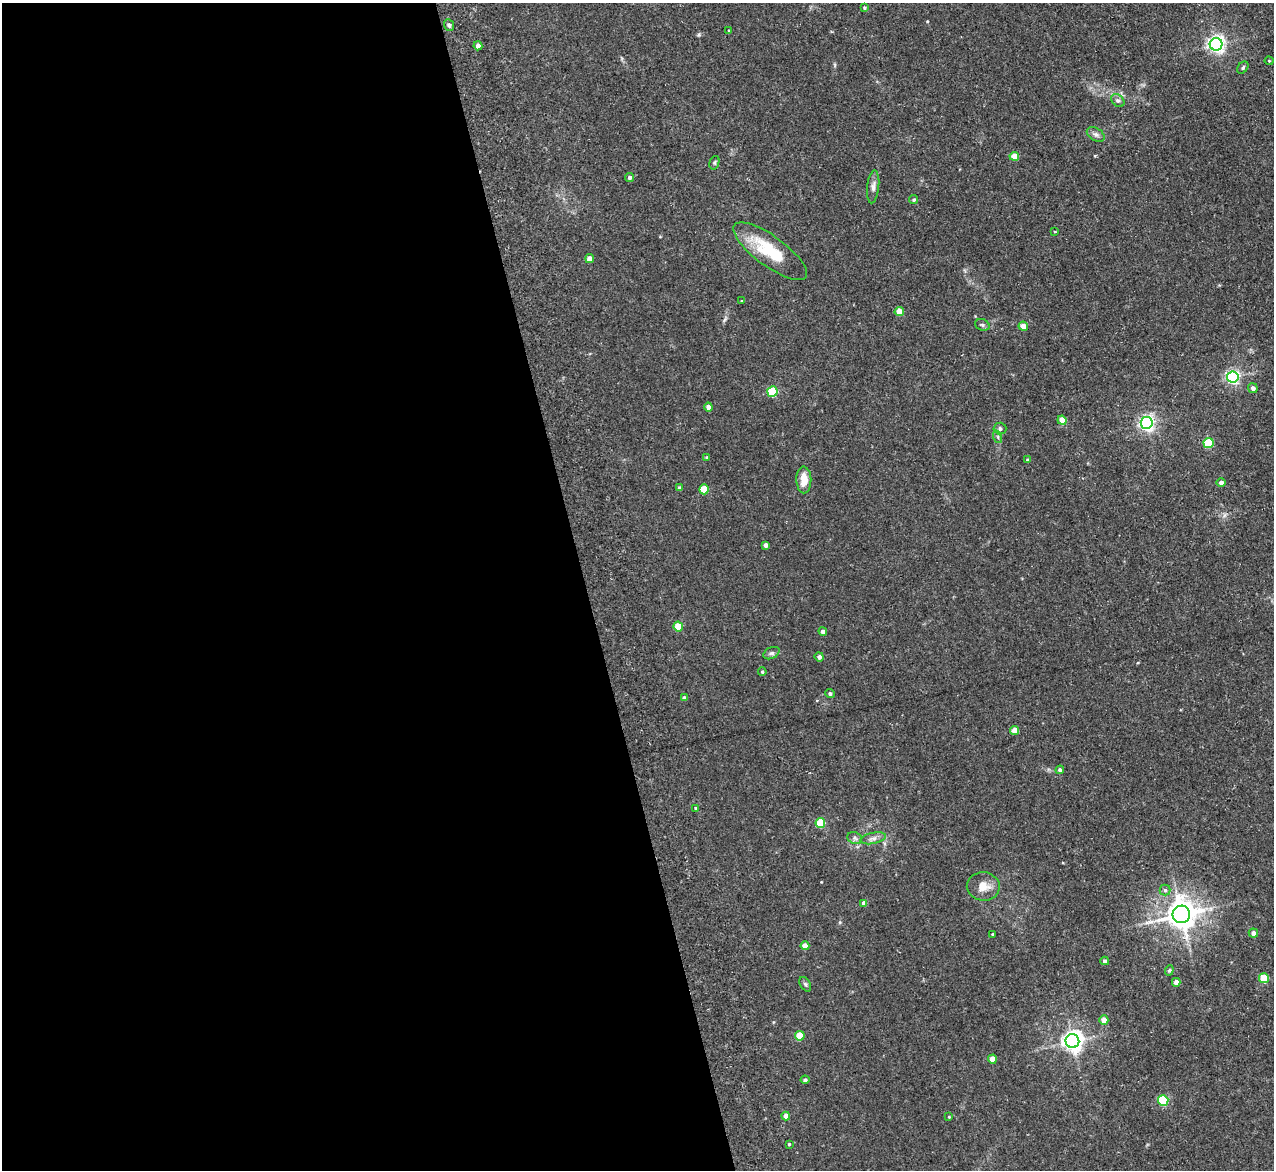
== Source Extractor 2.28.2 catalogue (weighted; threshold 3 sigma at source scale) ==
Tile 9 of 4 x 4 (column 1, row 3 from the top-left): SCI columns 7-1278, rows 1303-2470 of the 5154 x 5095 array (HDU 1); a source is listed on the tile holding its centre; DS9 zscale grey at full resolution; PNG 1276 x 1172 px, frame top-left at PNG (2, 3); each listed source drawn as its Kron ellipse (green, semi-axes under 4 px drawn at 4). Shown black and unused: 46% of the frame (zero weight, under 3 of 5 exposures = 3% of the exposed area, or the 3 px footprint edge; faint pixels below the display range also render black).
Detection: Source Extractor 2.28.2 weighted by HDU 2 'WHT'; one run over the whole footprint, this tile lists its part. Background 0.0273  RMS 0.005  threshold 0.0226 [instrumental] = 3 sigma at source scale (4.5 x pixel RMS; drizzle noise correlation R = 1.50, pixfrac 1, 0.05/0.05 arcsec/px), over >= 5 px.
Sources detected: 72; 1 long thin detection or spike segment (spike, bleed or trail) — neither listed nor drawn; the other 71 listed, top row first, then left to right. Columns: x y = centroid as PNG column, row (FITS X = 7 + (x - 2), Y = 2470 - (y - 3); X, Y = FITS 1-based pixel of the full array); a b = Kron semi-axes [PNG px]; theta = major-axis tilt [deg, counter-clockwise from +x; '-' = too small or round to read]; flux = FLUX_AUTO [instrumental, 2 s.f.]
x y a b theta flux
864 8 4 4 - 0.64
449 25 6 5 - 1.3
729 31 3 2 - 0.33
1216 44 6 6 - 180
478 46 4 4 - 2.4
1269 61 4 4 - 0.49
1243 68 7 5 52 1
1118 100 7 5 -46 1.2
1096 134 9 6 -30 1.8
1014 156 5 4 - 8.2
714 163 7 5 73 0.78
629 177 4 4 - 1.1
873 187 16 6 84 2.3
914 200 4 4 - 0.77
1055 232 4 2 - 0.35
770 251 44 15 -36 23
590 259 4 4 - 4.8
742 301 4 3 - 0.47
899 312 4 4 - 7.1
982 325 7 5 -21 1
1023 326 5 4 - 5
1233 377 6 5 - 110
1253 388 5 4 - 1.9
772 392 5 5 - 30
708 407 4 4 - 2.7
1062 420 4 4 - 5.5
1147 423 6 6 - 150
1000 428 6 6 - 1.4
998 437 6 4 -72 0.82
1208 443 5 5 - 25
707 458 4 3 - 0.82
1028 460 4 3 - 0.89
804 480 13 7 -90 6.5
1221 483 4 4 - 2
680 488 4 4 - 1.5
704 489 5 5 - 11
766 545 4 4 - 1.9
678 627 5 4 - 9.4
823 631 4 4 - 2
771 653 9 5 25 1.3
819 657 4 4 - 1.5
762 672 4 3 - 0.61
830 694 4 4 - 1.1
684 698 4 3 - 1.4
1015 730 4 4 - 5.4
1060 770 4 4 - 1.1
696 808 4 3 - 0.88
820 823 5 5 - 19
855 838 8 6 -23 1.3
873 838 13 5 12 2.3
983 886 16 14 -6 6.1
1165 890 5 5 - 1.1
864 903 4 4 - 2.7
1181 914 9 8 - 770
1253 933 5 4 - 2.6
993 934 4 2 - 0.38
805 946 4 4 - 4.6
1105 961 4 4 - 1.3
1169 970 5 4 - 0.69
1264 978 5 5 - 13
1176 982 4 4 - 3.2
805 984 8 5 -60 0.98
1104 1020 4 4 - 5.1
800 1036 5 4 - 13
1072 1041 7 7 - 310
992 1059 4 4 - 4.5
805 1080 4 4 - 1.1
1163 1100 5 5 - 35
786 1116 4 4 - 3.6
949 1117 3 2 - 0.37
789 1144 3 3 - 0.43